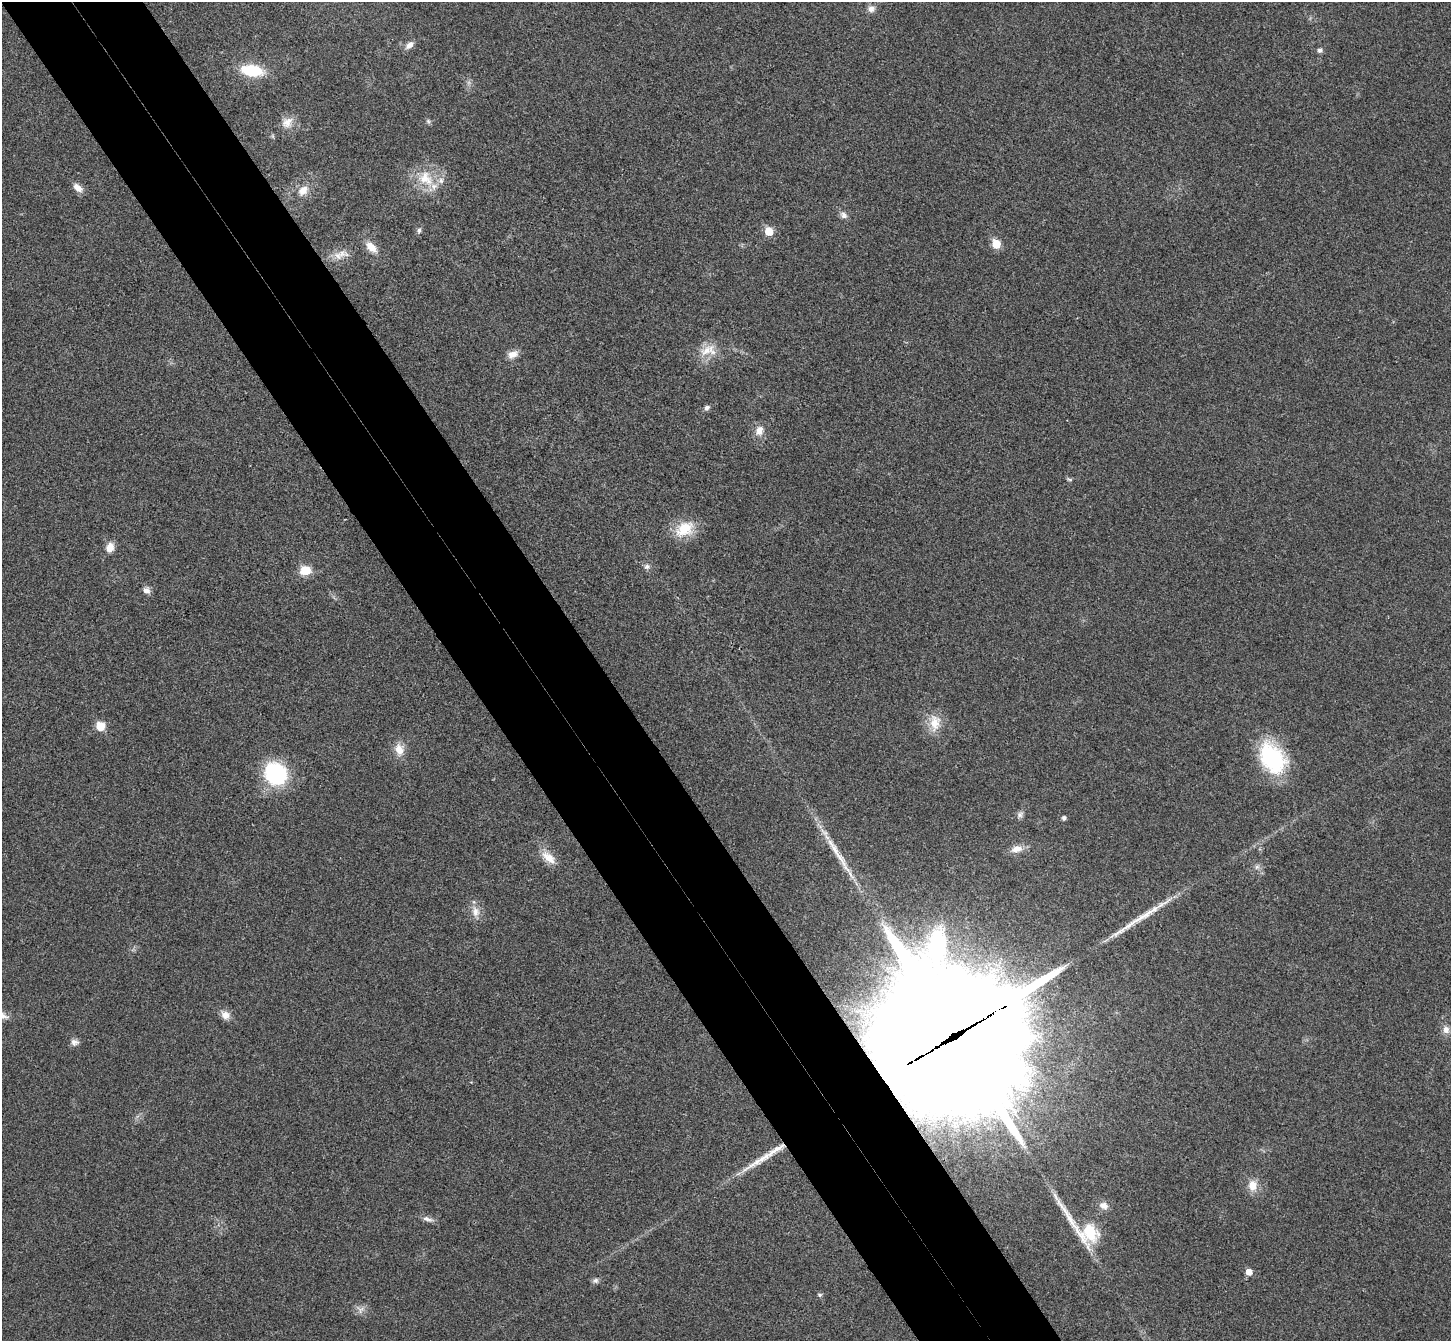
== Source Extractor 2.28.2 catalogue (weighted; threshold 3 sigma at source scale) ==
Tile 11 of 4 x 4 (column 3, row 3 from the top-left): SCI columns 2948-4396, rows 1532-2870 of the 5898 x 5875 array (HDU 1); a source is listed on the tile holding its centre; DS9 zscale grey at full resolution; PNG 1453 x 1343 px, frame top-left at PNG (2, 2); no overlay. Shown black and unused: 10% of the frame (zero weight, under 3 of 4 exposures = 6% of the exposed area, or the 3 px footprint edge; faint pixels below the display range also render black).
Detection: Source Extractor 2.28.2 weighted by HDU 2 'WHT'; one run over the whole footprint, this tile lists its part. Background 0.0533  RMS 0.0066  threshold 0.0295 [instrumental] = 3 sigma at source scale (4.5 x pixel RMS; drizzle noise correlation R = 1.50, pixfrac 1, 0.05/0.05 arcsec/px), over >= 5 px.
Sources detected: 55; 4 long thin detections or spike segments (spike, bleed or trail) — not listed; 1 inside a brighter listed object's ellipse — not listed separately; the other 50 listed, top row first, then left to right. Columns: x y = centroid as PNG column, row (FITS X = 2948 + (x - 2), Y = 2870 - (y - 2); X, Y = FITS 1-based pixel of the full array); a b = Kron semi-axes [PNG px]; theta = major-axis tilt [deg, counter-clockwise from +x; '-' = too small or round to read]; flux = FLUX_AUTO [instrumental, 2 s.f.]
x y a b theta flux
871 9 9 8 - 3.5
409 45 12 7 41 3.8
1320 50 7 6 - 1.8
252 71 24 12 -10 24
428 121 6 5 - 1.2
287 122 17 13 42 6.9
273 136 6 4 -71 0.85
425 178 24 19 -47 19
78 188 14 8 -41 4.5
303 190 13 10 48 6.7
844 215 10 8 -44 2.8
419 230 7 5 78 1.7
769 231 6 5 - 16
996 244 6 5 - 19
371 247 15 8 -42 7.2
338 256 12 9 -41 5.4
708 350 25 14 11 12
512 354 13 9 15 5.1
707 408 8 6 34 1.9
759 430 12 9 70 5.5
1070 479 8 4 -9 1
684 529 26 18 31 17
110 547 12 9 67 5.5
647 566 8 6 55 2
305 570 11 9 8 12
146 591 8 7 - 3.5
935 723 23 14 88 11
100 726 6 5 - 20
399 749 15 11 -76 7.5
1272 758 37 24 -58 55
276 774 22 20 -49 59
1020 815 10 7 50 2.3
1064 818 5 4 - 1.8
1017 849 15 9 15 6.2
548 857 22 10 -42 8.6
1257 867 6 6 - 1.8
475 912 15 9 -81 5.6
937 945 32 17 85 54
225 1015 12 10 -32 4.6
1446 1030 10 9 - 3.9
954 1036 54 42 27 37000
74 1042 10 8 -2 2.8
1252 1185 13 11 -87 8
1104 1206 12 9 -23 4.3
427 1219 15 6 -16 3.1
1090 1232 26 20 -66 26
1249 1272 6 5 - 5.7
595 1280 7 7 - 1.8
820 1295 6 4 1 1.1
361 1309 10 4 48 2.3
Overlapping masked pixels (flux is a lower limit): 1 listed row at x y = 954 1036